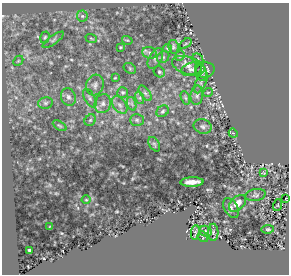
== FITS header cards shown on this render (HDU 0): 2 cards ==
NAXIS1  =                  287
NAXIS2  =                  272

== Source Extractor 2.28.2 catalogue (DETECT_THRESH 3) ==
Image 287 x 272 px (HDU 0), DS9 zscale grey, 1 PNG px = 1 image px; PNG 291 x 276 px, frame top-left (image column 1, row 272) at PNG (2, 3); each listed source drawn as its Kron ellipse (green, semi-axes under 4 px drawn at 4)
Background -0.00103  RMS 4.7e-04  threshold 0.0014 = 3 sigma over >= 5 px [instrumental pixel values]
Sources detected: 58; all 58 listed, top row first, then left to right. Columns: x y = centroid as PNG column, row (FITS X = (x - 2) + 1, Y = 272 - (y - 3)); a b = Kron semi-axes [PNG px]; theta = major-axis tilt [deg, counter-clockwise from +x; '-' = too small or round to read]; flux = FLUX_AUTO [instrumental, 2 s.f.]
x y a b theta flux
82 16 5 5 - 0.05
45 37 6 4 73 0.038
91 38 6 3 -20 0.031
53 40 13 4 36 0.07
127 40 5 3 - 0.026
186 44 7 3 36 0.031
120 47 4 3 - 0.031
173 47 7 5 -79 0.058
168 48 4 3 - 0.032
149 53 7 5 -21 0.083
180 56 5 4 - 0.041
163 57 6 5 - 0.056
155 58 11 6 61 0.11
198 59 6 5 - 0.059
18 61 6 4 44 0.043
188 66 17 8 -17 0.22
130 68 7 5 -31 0.041
192 69 10 6 16 0.1
205 70 9 7 13 0.12
159 72 6 5 - 0.054
201 72 9 5 -74 0.085
115 78 4 2 - 0.02
201 82 12 5 67 0.089
95 85 10 8 72 0.12
123 92 5 5 - 0.05
208 92 5 3 - 0.026
145 93 9 4 -54 0.087
197 95 9 6 83 0.099
68 97 9 7 -71 0.11
90 98 10 5 -60 0.084
140 98 6 4 -72 0.064
185 98 7 4 -70 0.042
45 103 7 5 14 0.068
103 103 10 8 68 0.15
132 104 7 4 -71 0.068
120 105 10 6 -52 0.12
163 111 7 5 35 0.057
90 120 6 5 - 0.046
137 120 7 5 -1 0.064
60 126 8 4 -30 0.053
203 126 9 7 -14 0.1
233 133 5 3 - 0.03
154 144 8 5 -59 0.052
264 173 4 3 - 0.029
192 182 12 4 2 0.27
256 195 10 6 11 0.075
286 199 3 2 - 0.02
86 200 4 3 - 0.024
237 203 10 6 42 0.27
278 205 6 3 72 0.035
231 208 11 6 -60 0.11
50 227 4 2 - 0.025
268 229 6 4 8 0.041
206 231 6 5 - 0.069
195 232 7 3 81 0.05
213 232 8 5 -89 0.084
203 237 6 4 -49 0.041
29 250 3 3 - 0.036